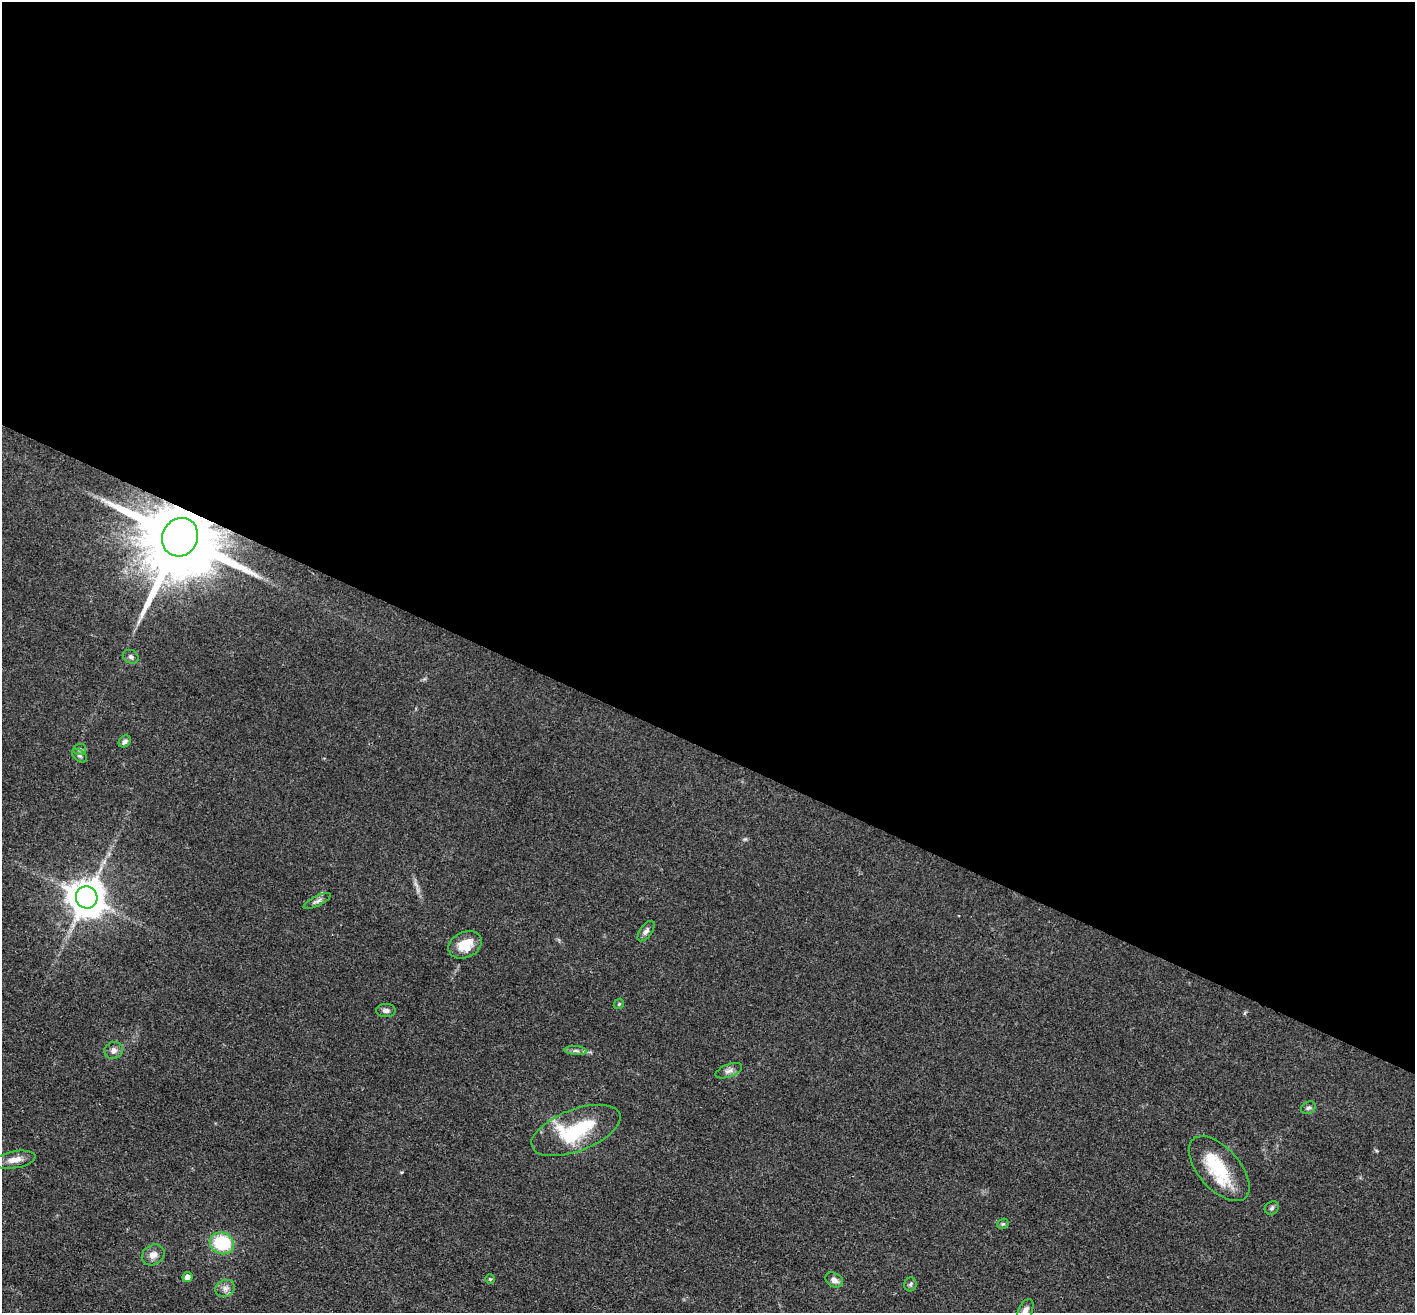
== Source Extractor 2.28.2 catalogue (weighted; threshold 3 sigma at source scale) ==
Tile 3 of 4 x 4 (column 3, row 1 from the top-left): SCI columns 2827-4239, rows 4212-5522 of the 5653 x 5665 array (HDU 1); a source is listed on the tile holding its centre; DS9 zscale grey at full resolution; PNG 1417 x 1315 px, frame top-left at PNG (2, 2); each listed source drawn as its Kron ellipse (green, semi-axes under 4 px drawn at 4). Shown black and unused: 57% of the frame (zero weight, under 3 of 4 exposures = <1% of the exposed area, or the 3 px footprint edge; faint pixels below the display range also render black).
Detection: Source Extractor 2.28.2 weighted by HDU 2 'WHT'; one run over the whole footprint, this tile lists its part. Background 0.0503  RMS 0.0048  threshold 0.0214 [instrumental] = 3 sigma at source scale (4.5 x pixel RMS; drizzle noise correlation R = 1.50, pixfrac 1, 0.05/0.05 arcsec/px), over >= 5 px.
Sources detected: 30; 2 inside a brighter listed object's ellipse — not listed separately; the other 28 listed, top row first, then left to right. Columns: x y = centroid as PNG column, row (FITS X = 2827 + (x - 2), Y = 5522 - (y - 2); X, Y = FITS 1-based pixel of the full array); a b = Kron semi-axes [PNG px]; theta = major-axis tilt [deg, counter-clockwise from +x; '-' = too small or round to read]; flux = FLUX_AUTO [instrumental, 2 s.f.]
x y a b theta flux
180 537 19 17 64 8200
131 657 8 6 -25 1.3
125 741 7 5 45 1.6
80 749 6 5 - 1.1
79 756 9 5 -38 1.1
87 897 11 10 - 1100
317 901 15 5 27 1.7
646 931 12 5 54 1.7
465 945 17 13 25 9.5
619 1004 5 4 - 0.63
386 1010 9 6 0 1.7
114 1050 9 8 - 2.3
576 1051 11 4 -5 1.5
729 1071 14 6 21 2.1
1308 1108 7 6 - 1.1
576 1130 47 21 21 34
15 1160 21 8 10 4.8
1219 1169 39 20 -48 22
1272 1208 7 6 - 0.97
1003 1224 6 5 - 0.71
222 1243 12 10 -24 25
153 1255 12 10 34 3.5
187 1277 5 5 - 2.8
490 1279 4 4 - 0.56
834 1280 9 6 -29 2.6
910 1284 7 6 - 1
225 1288 10 8 26 2.4
1025 1310 12 7 64 2.6
Overlapping masked pixels (flux is a lower limit): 1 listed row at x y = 180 537
Isophote crosses this tile's border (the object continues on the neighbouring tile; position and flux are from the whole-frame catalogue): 1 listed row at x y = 1025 1310